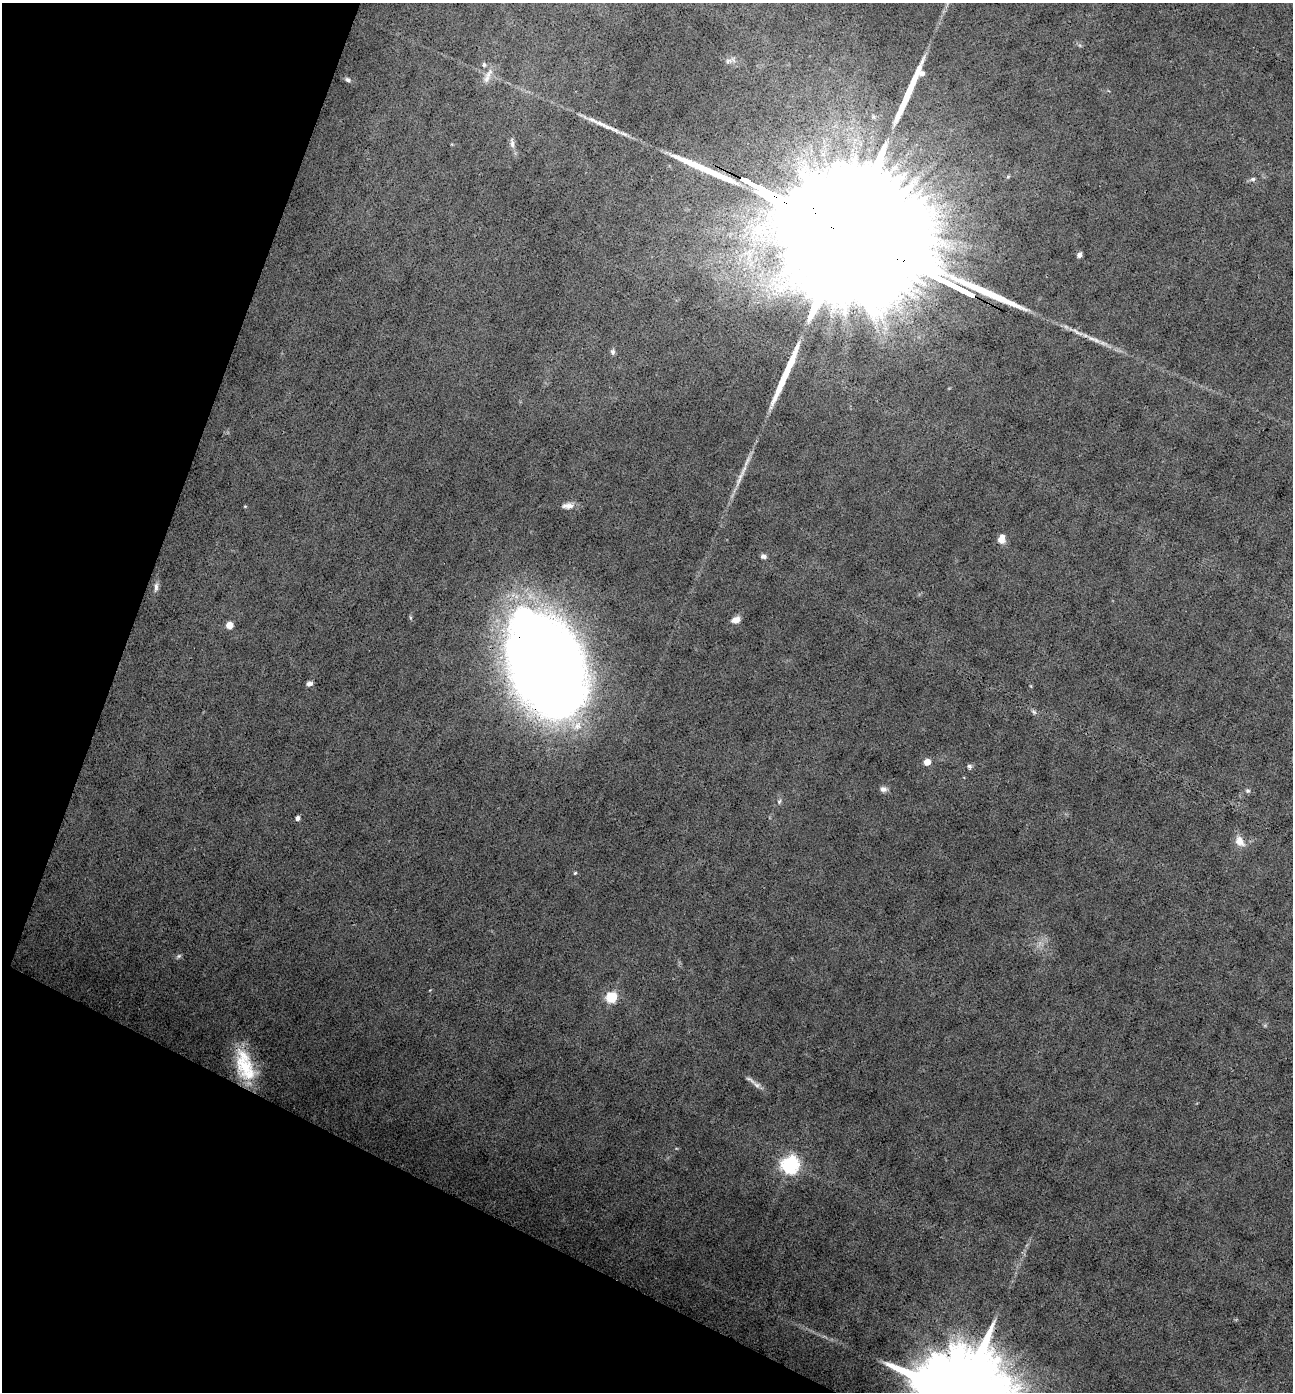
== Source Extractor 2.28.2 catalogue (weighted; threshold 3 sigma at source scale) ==
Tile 9 of 4 x 4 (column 1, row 3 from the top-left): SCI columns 273-1563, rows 1392-2781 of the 5574 x 5562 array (HDU 1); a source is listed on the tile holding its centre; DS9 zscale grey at full resolution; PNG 1295 x 1394 px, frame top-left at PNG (2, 3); no overlay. Shown black and unused: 20% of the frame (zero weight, under 3 of 4 exposures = <1% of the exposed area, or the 3 px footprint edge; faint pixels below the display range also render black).
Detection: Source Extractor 2.28.2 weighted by HDU 2 'WHT'; one run over the whole footprint, this tile lists its part. Background 0.0533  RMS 0.0068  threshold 0.0304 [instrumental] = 3 sigma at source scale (4.5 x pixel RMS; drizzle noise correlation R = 1.50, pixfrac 1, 0.05/0.05 arcsec/px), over >= 5 px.
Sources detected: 45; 3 inside a brighter object's white glare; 5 long thin detections or spike segments (spike, bleed or trail) — not listed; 3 inside a brighter listed object's ellipse — not listed separately; the other 34 listed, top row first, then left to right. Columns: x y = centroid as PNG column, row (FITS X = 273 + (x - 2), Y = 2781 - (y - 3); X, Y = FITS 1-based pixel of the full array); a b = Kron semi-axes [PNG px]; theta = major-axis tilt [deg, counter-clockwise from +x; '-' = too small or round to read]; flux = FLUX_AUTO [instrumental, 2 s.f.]
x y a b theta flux
728 61 9 6 19 2.3
484 65 6 6 - 1.5
922 73 6 5 - 2.8
487 79 15 8 70 5.3
348 80 8 5 -33 1.6
512 143 16 6 -82 3.2
1253 179 7 6 - 1.7
843 229 118 26 -27 120000
1079 255 6 5 - 2.3
960 289 20 3 -27 3000
613 352 7 6 - 1.8
739 478 32 6 68 7.9
245 506 4 4 - 0.57
568 506 16 8 4 4.2
1001 538 9 7 83 6.9
763 556 6 5 - 2.4
156 587 13 5 85 2.7
736 620 11 7 16 4.6
229 625 5 5 - 9.5
542 664 89 50 -68 1400
309 684 6 4 9 2.1
927 762 5 5 - 8.2
969 766 6 6 - 1.6
883 789 9 7 -8 2.6
1248 791 6 6 - 1.4
779 801 7 5 69 1.3
297 818 5 4 - 2.4
1240 841 16 10 -55 6.5
575 873 4 3 - 0.73
179 956 8 5 27 1.2
611 997 6 6 - 42
245 1065 39 19 -72 36
750 1079 23 5 -34 3.6
790 1165 8 7 - 200
Overlapping masked pixels (flux is a lower limit): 2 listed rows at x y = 843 229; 542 664